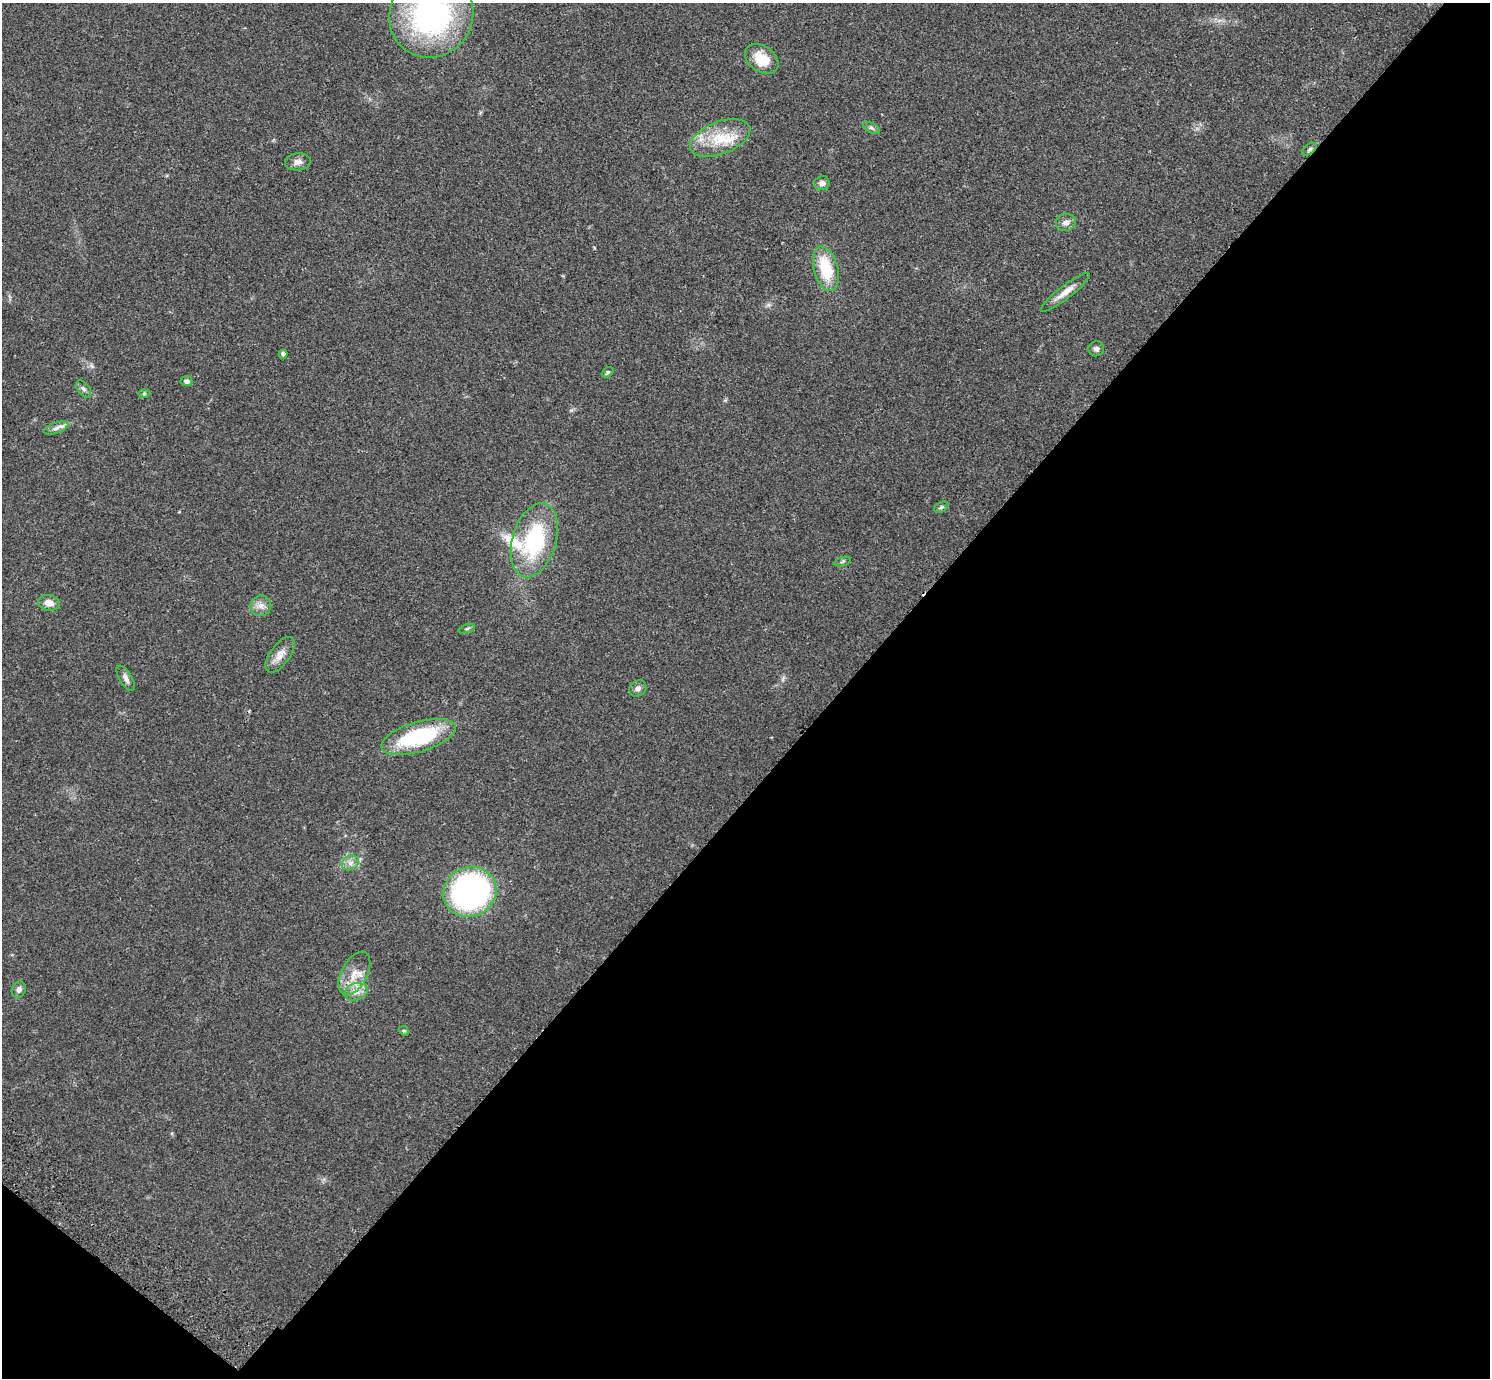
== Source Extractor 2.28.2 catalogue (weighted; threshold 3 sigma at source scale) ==
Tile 15 of 4 x 4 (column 3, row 4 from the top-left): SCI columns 3016-4503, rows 205-1580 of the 6035 x 6052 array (HDU 1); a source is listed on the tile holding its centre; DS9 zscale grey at full resolution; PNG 1492 x 1380 px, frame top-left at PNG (2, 3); each listed source drawn as its Kron ellipse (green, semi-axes under 4 px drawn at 4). Shown black and unused: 45% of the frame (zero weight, under 2 of 3 exposures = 3% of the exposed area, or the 3 px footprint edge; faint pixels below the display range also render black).
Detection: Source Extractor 2.28.2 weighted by HDU 2 'WHT'; one run over the whole footprint, this tile lists its part. Background 0.0836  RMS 0.0076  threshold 0.034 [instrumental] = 3 sigma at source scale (4.5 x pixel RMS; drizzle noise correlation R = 1.50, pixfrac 1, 0.05/0.05 arcsec/px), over >= 5 px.
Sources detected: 36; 1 cosmic-ray / hot-pixel residue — neither listed nor drawn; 2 inside a brighter listed object's ellipse — not listed separately; the other 33 listed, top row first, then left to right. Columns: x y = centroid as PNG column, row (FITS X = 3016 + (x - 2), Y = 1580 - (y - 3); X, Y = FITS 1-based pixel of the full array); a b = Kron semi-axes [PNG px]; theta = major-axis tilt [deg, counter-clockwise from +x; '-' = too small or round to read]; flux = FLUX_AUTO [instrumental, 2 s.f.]
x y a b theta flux
431 15 43 41 49 170
762 59 18 13 -36 18
872 128 9 5 -27 1.7
720 138 32 16 21 25
1309 149 8 5 38 1.5
298 162 13 8 3 4.1
822 183 8 6 21 3.1
1066 223 10 8 14 3.6
826 269 23 12 -75 31
1065 292 30 6 38 7.6
1096 349 8 7 - 2.3
283 354 4 4 - 2.5
608 372 6 4 39 1.3
186 381 6 5 - 2.3
83 389 10 6 -51 2.2
144 393 6 4 -1 0.96
56 428 13 5 19 3.2
941 507 8 5 26 1.5
534 540 38 22 73 66
842 561 8 3 19 1.1
49 603 11 7 -12 5.8
261 606 10 10 - 4.8
467 629 8 4 18 1.3
280 655 21 10 55 7.5
126 678 14 6 -59 3.2
638 688 9 7 37 2.8
418 737 39 15 16 64
350 863 9 7 27 3.3
470 892 27 24 25 210
354 973 23 13 62 13
19 990 8 7 - 3.2
356 992 12 8 19 5.8
404 1031 5 4 - 0.84
Isophote crosses this tile's border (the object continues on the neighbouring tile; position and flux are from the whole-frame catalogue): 1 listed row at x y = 431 15